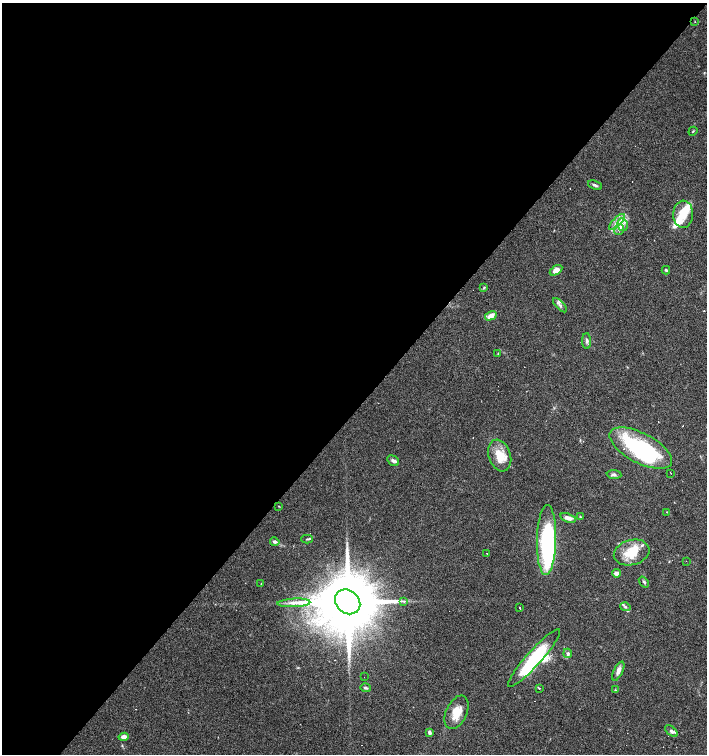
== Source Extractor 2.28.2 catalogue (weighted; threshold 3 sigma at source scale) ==
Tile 5 of 4 x 4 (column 1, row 2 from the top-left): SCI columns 160-1568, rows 3008-4510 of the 6020 x 6013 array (HDU 1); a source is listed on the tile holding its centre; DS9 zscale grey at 2 x 2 block average (1 PNG px = mean of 2 x 2 image px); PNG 709 x 756 px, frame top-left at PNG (2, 3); each listed source drawn as its Kron ellipse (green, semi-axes under 4 px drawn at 4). Shown black and unused: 54% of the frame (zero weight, under 3 of 4 exposures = <1% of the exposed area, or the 3 px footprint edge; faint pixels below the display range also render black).
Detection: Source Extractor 2.28.2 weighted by HDU 2 'WHT'; one run over the whole footprint, this tile lists its part. Background 0.0878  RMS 0.0058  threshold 0.0263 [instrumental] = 3 sigma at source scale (4.5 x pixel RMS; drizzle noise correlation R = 1.50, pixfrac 1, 0.0396/0.0396 arcsec/px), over >= 5 px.
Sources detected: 77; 4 inside a brighter object's white glare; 15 cosmic-ray / hot-pixel residue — neither listed nor drawn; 10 inside a brighter listed object's ellipse — not listed separately; the other 48 listed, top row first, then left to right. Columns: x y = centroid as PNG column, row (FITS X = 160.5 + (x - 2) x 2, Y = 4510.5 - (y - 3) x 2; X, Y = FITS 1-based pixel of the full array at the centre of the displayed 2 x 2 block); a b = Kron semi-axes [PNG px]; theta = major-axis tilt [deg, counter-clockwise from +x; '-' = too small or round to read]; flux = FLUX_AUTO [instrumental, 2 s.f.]
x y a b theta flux
695 22 2 2 - 0.49
693 131 5 2 - 1.1
595 185 7 3 -23 3.3
683 214 13 10 88 25
617 222 10 4 45 8.1
622 225 6 5 - 6.5
619 230 6 4 68 4.4
556 270 7 4 32 12
666 270 4 3 - 2.2
484 287 4 3 - 1.5
560 305 9 3 -46 4
491 316 6 4 31 10
587 341 8 4 -88 3.5
498 353 3 3 - 1
641 448 34 15 -28 160
500 456 16 11 -71 25
393 461 6 5 - 3.5
671 473 2 2 - 0.73
614 475 7 4 -6 3.3
279 506 3 2 - 0.7
667 512 3 2 - 0.57
580 517 4 3 - 1.5
568 518 8 4 -18 7.4
307 539 6 2 1 1.5
547 540 35 9 88 210
275 542 5 3 - 3.8
632 552 18 12 16 34
487 554 2 2 - 1.5
686 561 2 2 - 0.7
616 573 4 4 - 6.5
644 582 6 3 -51 2.1
261 584 2 2 - 0.43
404 601 3 3 - 1.5
348 602 14 11 -41 17000
294 603 16 4 3 9.4
625 607 5 3 - 2.1
519 608 2 2 - 7.3
568 653 5 4 - 2.7
534 658 38 7 48 87
618 671 10 4 65 6.9
364 677 2 2 - 0.39
365 688 5 3 - 2.3
539 688 3 2 - 0.96
615 690 3 3 - 1.1
457 712 18 10 66 24
671 731 7 4 -42 3.6
429 732 4 3 - 3.6
124 737 5 3 - 9.5
Overlapping masked pixels (flux is a lower limit): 1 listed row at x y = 348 602
Diffuse or blended objects may show on this block-average render without a row.